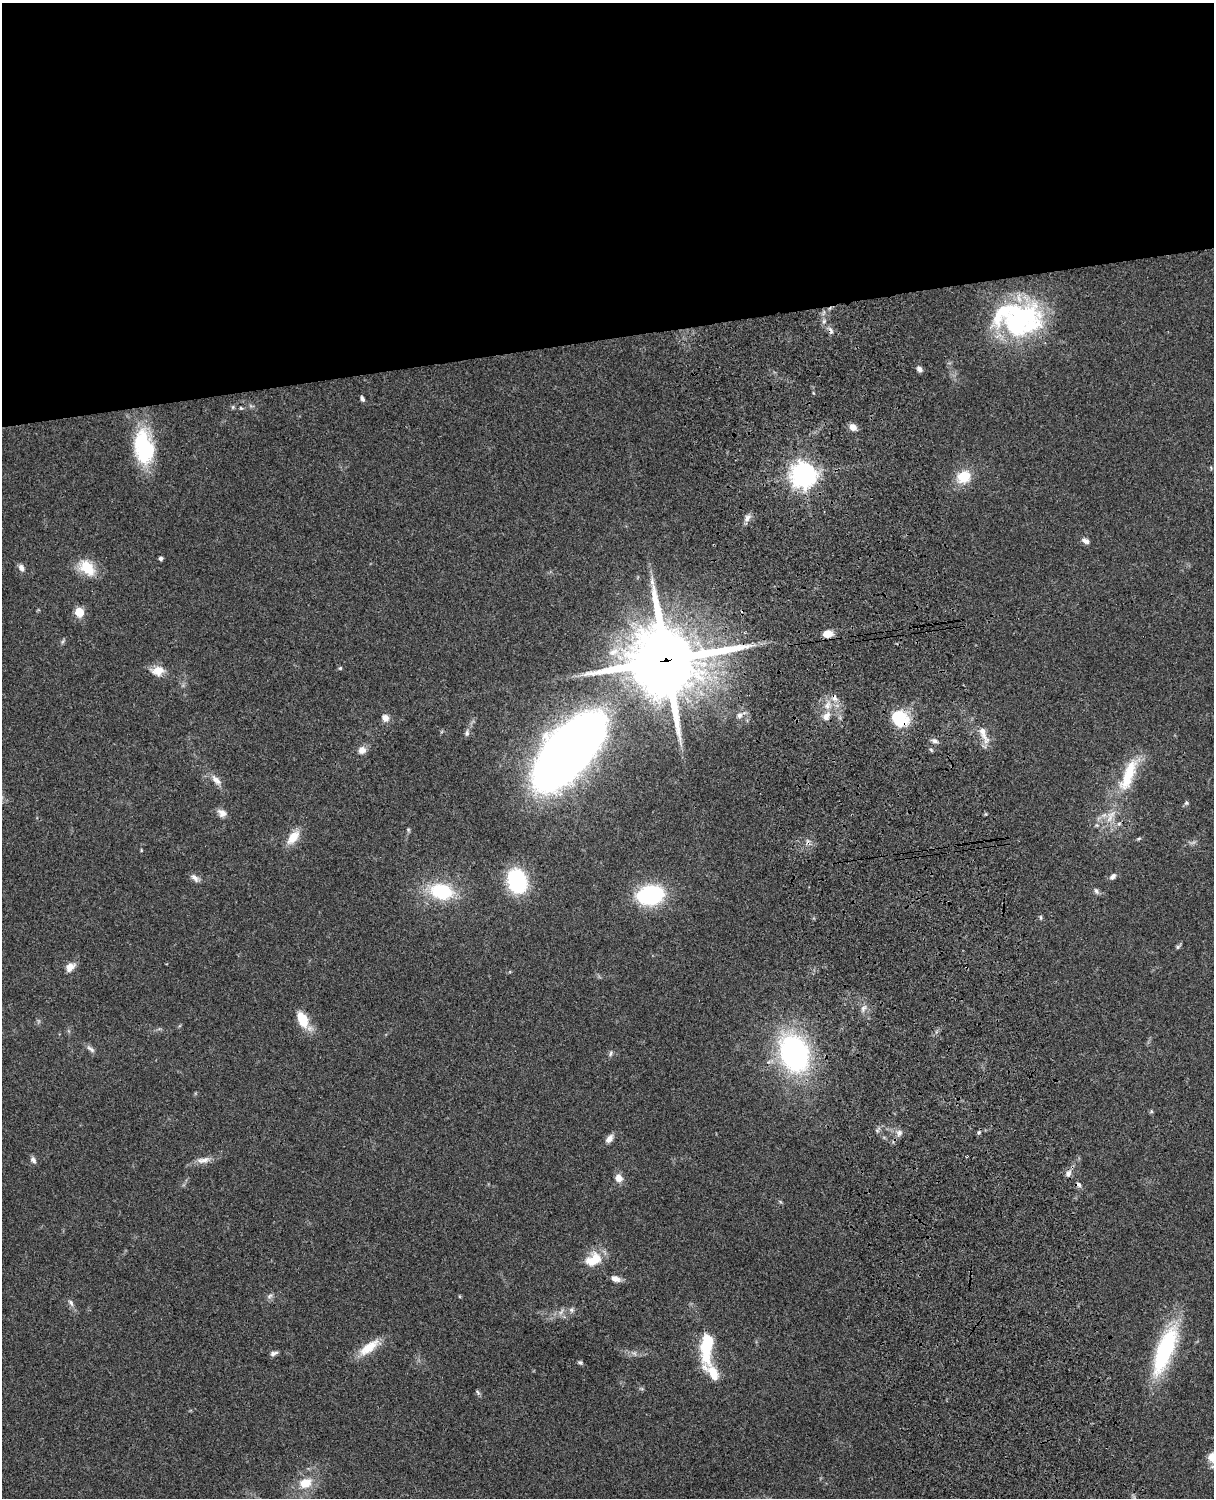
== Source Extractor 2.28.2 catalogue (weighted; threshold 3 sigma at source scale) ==
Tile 2 of 4 x 3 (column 2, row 1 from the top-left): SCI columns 1333-2544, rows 3268-4763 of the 5088 x 4927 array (HDU 1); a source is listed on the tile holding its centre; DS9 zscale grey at full resolution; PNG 1216 x 1500 px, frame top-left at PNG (2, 3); no overlay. Shown black and unused: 23% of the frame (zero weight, under 3 of 4 exposures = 6% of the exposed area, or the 3 px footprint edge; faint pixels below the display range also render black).
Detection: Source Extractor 2.28.2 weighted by HDU 2 'WHT'; one run over the whole footprint, this tile lists its part. Background 0.0758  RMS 0.0059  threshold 0.0264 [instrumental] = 3 sigma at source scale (4.5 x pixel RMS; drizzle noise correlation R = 1.50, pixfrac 1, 0.05/0.05 arcsec/px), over >= 5 px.
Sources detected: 82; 1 cosmic-ray / hot-pixel residue — not listed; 2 inside a brighter listed object's ellipse — not listed separately; the other 79 listed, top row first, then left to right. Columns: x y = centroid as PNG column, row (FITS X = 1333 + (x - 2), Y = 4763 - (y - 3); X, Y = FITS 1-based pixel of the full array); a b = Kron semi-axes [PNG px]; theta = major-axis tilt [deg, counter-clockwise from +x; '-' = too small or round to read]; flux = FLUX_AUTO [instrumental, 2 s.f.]
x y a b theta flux
1018 317 51 38 3 95
919 369 7 5 -38 2.1
362 399 7 4 -68 1.5
233 407 6 5 - 0.77
241 408 5 3 - 0.55
853 427 9 7 -29 4.1
144 447 41 22 -81 43
1211 468 5 4 - 0.65
803 475 8 8 - 570
964 477 14 12 31 15
747 518 10 7 63 2.8
1086 541 9 6 -25 2.4
161 558 4 4 - 1.7
21 568 9 7 -61 2.6
87 568 24 15 -45 14
79 612 5 5 - 24
827 634 9 7 6 7.1
614 652 15 9 28 6.3
666 660 26 25 - 3900
340 668 5 5 - 0.75
158 671 16 12 4 6.8
834 697 10 7 -72 3.1
739 715 8 7 - 2.2
826 716 11 8 58 4.8
385 718 9 8 - 3.6
899 718 19 15 -41 26
983 731 12 9 -68 4.7
467 733 8 6 -90 1.5
935 741 9 5 -12 1.8
362 750 10 9 - 3.8
931 750 6 4 -45 0.78
568 752 53 25 49 1100
1128 775 51 15 69 27
216 780 18 8 -47 4.2
1186 803 6 5 - 1.1
222 813 12 9 -38 3.4
1119 824 5 5 - 1.1
408 829 6 3 -19 0.67
293 837 18 10 52 9.6
1139 838 7 3 19 0.81
141 850 5 3 - 0.47
1113 876 9 6 43 2
195 878 13 6 -43 2.5
517 881 23 17 -73 48
441 891 25 17 -12 34
1096 891 8 6 -62 1.5
650 895 19 14 9 72
1041 917 7 3 -89 0.8
1178 947 6 5 - 1
70 967 13 9 47 4.5
863 1008 10 6 53 2.1
303 1019 15 9 -67 17
91 1049 14 5 -40 2.1
611 1053 8 4 88 1.1
794 1053 32 23 -69 130
1151 1111 5 5 - 0.83
979 1132 5 4 - 0.91
899 1133 10 6 83 2.2
609 1139 12 7 51 3.3
33 1160 9 6 -62 2
203 1160 20 8 8 4.6
1068 1173 9 7 50 2.7
619 1178 10 9 - 4.2
1078 1185 8 6 -44 1.6
594 1259 22 15 31 13
615 1279 12 7 -21 3.5
269 1296 9 5 28 1.5
71 1303 10 6 -61 1.9
571 1310 7 7 - 1.5
561 1312 10 5 54 1.9
707 1346 34 11 86 30
369 1347 32 11 36 11
1165 1350 57 17 69 60
273 1353 10 5 14 1.8
580 1362 6 5 - 1.1
712 1373 30 13 -50 12
478 1392 8 4 -57 1
1212 1457 13 12 - 6.6
305 1483 15 11 20 11
Overlapping masked pixels (flux is a lower limit): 3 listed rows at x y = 666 660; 834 697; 899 718
Isophote crosses this tile's border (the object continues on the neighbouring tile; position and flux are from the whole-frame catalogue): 1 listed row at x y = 1212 1457